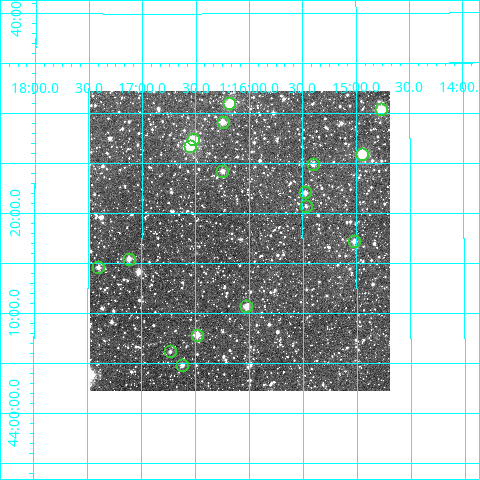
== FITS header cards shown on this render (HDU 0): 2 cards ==
NAXIS1  =                  300
NAXIS2  =                  300

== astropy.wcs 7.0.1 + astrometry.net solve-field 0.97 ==
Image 300 x 300 px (HDU 0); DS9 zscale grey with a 90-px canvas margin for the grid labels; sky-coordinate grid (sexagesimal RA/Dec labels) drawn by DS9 from the SOLVED WCS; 17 Tycho-2 reference stars matched to detected sources circled (green)
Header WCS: RA---TAN/DEC--TAN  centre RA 01:16:05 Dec +44:17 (19.02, +44.29 deg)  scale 6 arcsec/px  FOV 30.0' x 30.0'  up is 0 deg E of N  parity normal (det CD < 0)
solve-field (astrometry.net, Tycho-2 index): VERIFIED the header's WCS against the Tycho-2 star catalogue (verified at 2 index scales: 13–17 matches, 0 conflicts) and refined it, rather than solving blind
Solved WCS: RA---TAN-SIP/DEC--TAN-SIP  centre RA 01:16:05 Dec +44:17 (19.02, +44.29 deg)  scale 6 arcsec/px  FOV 30.0' x 30.0'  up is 0 deg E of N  parity normal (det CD < 0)
The solver's refit moves the header's centre by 1.2 arcsec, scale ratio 1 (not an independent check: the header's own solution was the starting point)
Tycho-2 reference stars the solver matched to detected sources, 17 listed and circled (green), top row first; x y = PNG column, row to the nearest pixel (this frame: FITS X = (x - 90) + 1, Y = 300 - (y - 93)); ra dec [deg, ICRS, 3 dp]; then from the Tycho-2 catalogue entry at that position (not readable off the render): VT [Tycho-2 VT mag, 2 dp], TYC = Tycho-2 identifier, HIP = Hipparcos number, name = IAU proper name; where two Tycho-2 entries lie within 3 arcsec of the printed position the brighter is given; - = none
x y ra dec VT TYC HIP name
229 105 19.046 +44.517 9.29 2812-153-1 - -
381 111 18.691 +44.506 9.69 2812-1737-1 - -
223 124 19.062 +44.486 10.80 2812-1671-1 - -
193 141 19.131 +44.457 9.52 2812-995-1 - -
190 148 19.137 +44.445 8.48 2812-571-1 - -
362 156 18.735 +44.432 9.32 2812-989-1 - -
313 166 18.851 +44.415 11.26 2812-945-1 - -
222 173 19.063 +44.404 10.73 2812-1791-1 - -
305 194 18.869 +44.368 11.00 2812-1261-1 - -
306 208 18.867 +44.345 11.68 2812-2386-1 - -
354 243 18.755 +44.287 11.05 2812-963-1 - -
129 261 19.279 +44.258 10.81 2812-1127-1 - -
98 269 19.351 +44.244 11.24 2812-1143-1 - -
246 308 19.006 +44.178 10.33 2812-1645-1 - -
197 337 19.121 +44.131 10.79 2812-1891-1 - -
170 353 19.183 +44.103 11.65 2812-2101-1 - -
182 367 19.155 +44.081 11.69 2812-2285-1 - -